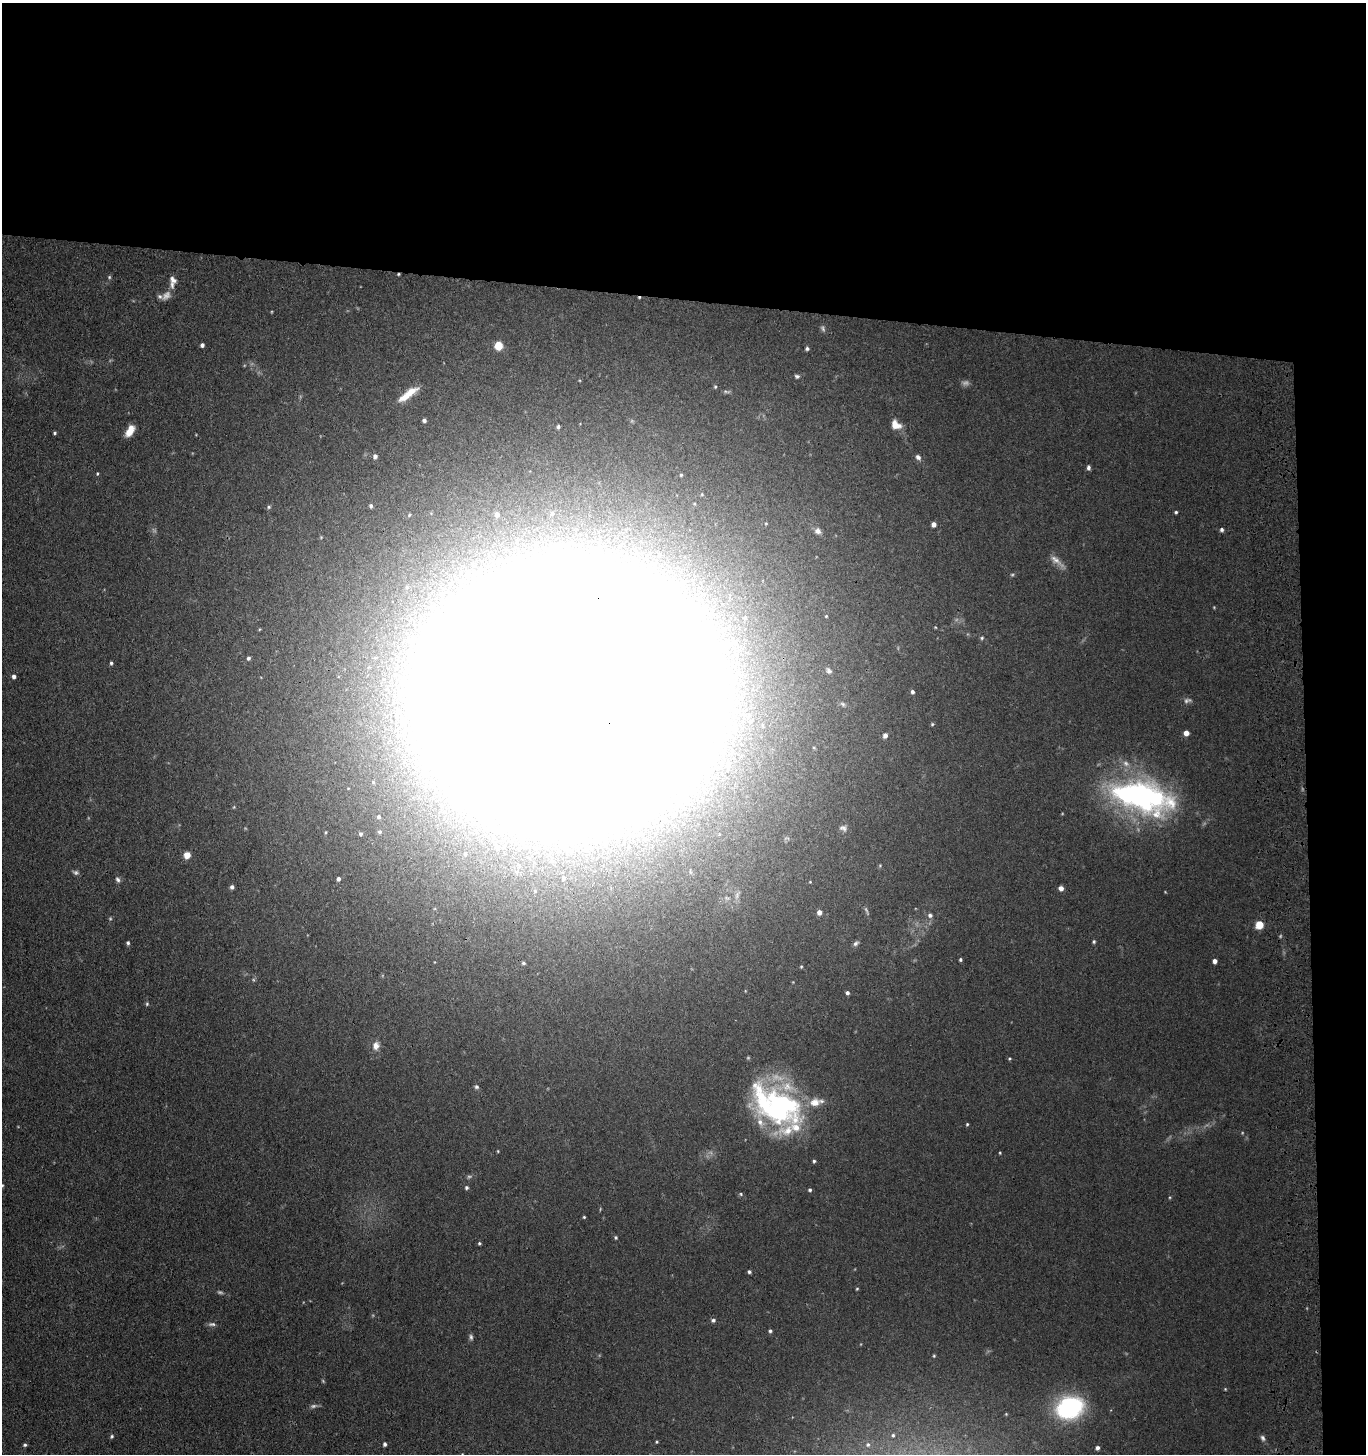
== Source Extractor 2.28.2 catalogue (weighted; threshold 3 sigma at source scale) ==
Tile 3 of 3 x 3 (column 3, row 1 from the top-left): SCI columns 2933-4296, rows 2907-4358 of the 4543 x 4361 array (HDU 1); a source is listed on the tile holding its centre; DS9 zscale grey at full resolution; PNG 1368 x 1456 px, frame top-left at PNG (2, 3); no overlay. Shown black and unused: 24% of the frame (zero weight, under 3 of 4 exposures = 5% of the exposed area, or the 3 px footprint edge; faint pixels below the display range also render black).
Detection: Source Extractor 2.28.2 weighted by HDU 2 'WHT'; one run over the whole footprint, this tile lists its part. Background 0.0374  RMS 0.0047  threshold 0.0213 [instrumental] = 3 sigma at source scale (4.5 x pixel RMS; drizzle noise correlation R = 1.50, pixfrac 1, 0.05/0.05 arcsec/px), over >= 5 px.
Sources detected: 141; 15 too faint to see at this stretch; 12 inside a brighter object's white glare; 1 cosmic-ray / hot-pixel residue — not listed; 6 inside a brighter listed object's ellipse — not listed separately; the other 107 listed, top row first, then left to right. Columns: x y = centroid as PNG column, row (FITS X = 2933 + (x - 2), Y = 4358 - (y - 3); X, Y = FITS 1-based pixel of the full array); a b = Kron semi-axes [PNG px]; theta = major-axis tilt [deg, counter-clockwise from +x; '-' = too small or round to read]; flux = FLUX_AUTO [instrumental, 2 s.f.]
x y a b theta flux
398 274 3 2 - 0.46
109 277 5 4 - 0.63
172 284 15 7 -89 2.6
160 296 9 6 -32 1.3
823 328 9 5 -72 1
202 345 4 4 - 1.4
498 346 6 6 - 11
807 348 4 4 - 0.93
797 376 6 5 - 0.96
715 387 5 4 - 0.6
726 392 8 4 -9 0.86
405 396 19 9 36 6.2
424 420 4 4 - 1.3
896 425 11 8 -37 5.4
558 427 4 4 - 0.91
130 430 11 6 59 6.7
55 433 4 4 - 0.73
375 456 5 5 - 1.7
918 457 8 6 -44 1.6
1088 468 6 4 89 1.3
97 474 4 3 - 0.5
681 475 4 3 - 0.56
371 506 5 4 - 1.1
269 507 5 4 - 0.71
1176 512 4 4 - 0.68
552 513 7 7 - 1.7
497 514 6 5 - 2
934 524 4 4 - 3
1222 530 5 4 - 1.1
818 531 8 7 - 2.1
1057 561 24 7 -39 3.8
468 575 8 8 - 3
982 638 6 4 47 0.71
735 643 9 8 - 2.6
248 658 5 4 - 0.94
111 663 4 4 - 0.92
829 671 9 6 -49 1.2
14 676 5 4 - 1.8
912 692 5 4 - 1.2
569 697 140 114 5 13000
843 704 8 5 -40 1
932 724 4 4 - 0.58
1186 733 4 4 - 4.1
885 735 4 4 - 2.3
814 748 4 3 - 0.47
728 764 4 4 - 1.5
1139 795 74 32 -13 130
379 817 4 4 - 1
843 828 10 7 -20 1.8
326 832 5 3 - 0.4
380 832 5 5 - 0.97
361 834 4 3 - 0.85
465 854 5 4 - 0.74
187 855 5 5 - 9.5
76 872 8 5 -17 1.2
564 878 6 5 - 1.4
338 879 4 4 - 1.4
118 880 8 6 -58 1.3
232 887 4 4 - 1.5
1061 888 5 4 - 2.3
737 895 13 6 68 2.3
819 912 5 5 - 2.8
930 915 6 6 - 1.6
1259 925 5 5 - 14
1094 942 4 4 - 0.72
128 943 4 4 - 0.93
856 943 8 5 43 1.3
960 960 3 3 - 0.77
1215 961 4 4 - 2.3
523 963 4 3 - 0.81
801 966 4 4 - 0.5
847 993 4 4 - 1.2
147 1004 6 5 - 0.69
376 1046 12 9 77 3.3
1009 1058 5 4 - 0.53
476 1087 6 5 - 1.1
780 1107 50 46 -23 94
967 1124 4 4 - 0.53
498 1151 3 3 - 0.4
1000 1153 3 3 - 0.42
814 1161 4 4 - 0.77
2 1185 5 4 - 0.54
466 1187 4 4 - 0.82
810 1190 4 4 - 0.85
741 1194 5 5 - 0.71
1170 1197 4 3 - 0.45
584 1217 3 3 - 0.53
616 1237 4 4 - 0.73
479 1243 4 3 - 0.67
749 1272 4 3 - 0.96
857 1289 3 3 - 0.46
713 1320 6 5 - 1.1
212 1324 11 5 3 1.5
770 1331 4 4 - 0.86
471 1337 8 5 -74 1.2
934 1356 4 3 - 0.53
1225 1389 4 4 - 0.44
1069 1408 28 21 18 60
893 1435 3 3 - 0.52
112 1436 5 5 - 0.78
1263 1438 8 6 -58 1.3
657 1442 3 3 - 0.5
385 1444 4 4 - 1.2
25 1445 5 4 - 0.84
868 1445 6 4 68 0.74
1097 1448 4 4 - 1.4
462 1454 3 3 - 0.38
Overlapping masked pixels (flux is a lower limit): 2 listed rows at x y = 398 274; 569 697
Isophote crosses this tile's border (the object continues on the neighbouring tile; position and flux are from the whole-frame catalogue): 2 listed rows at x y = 2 1185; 462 1454